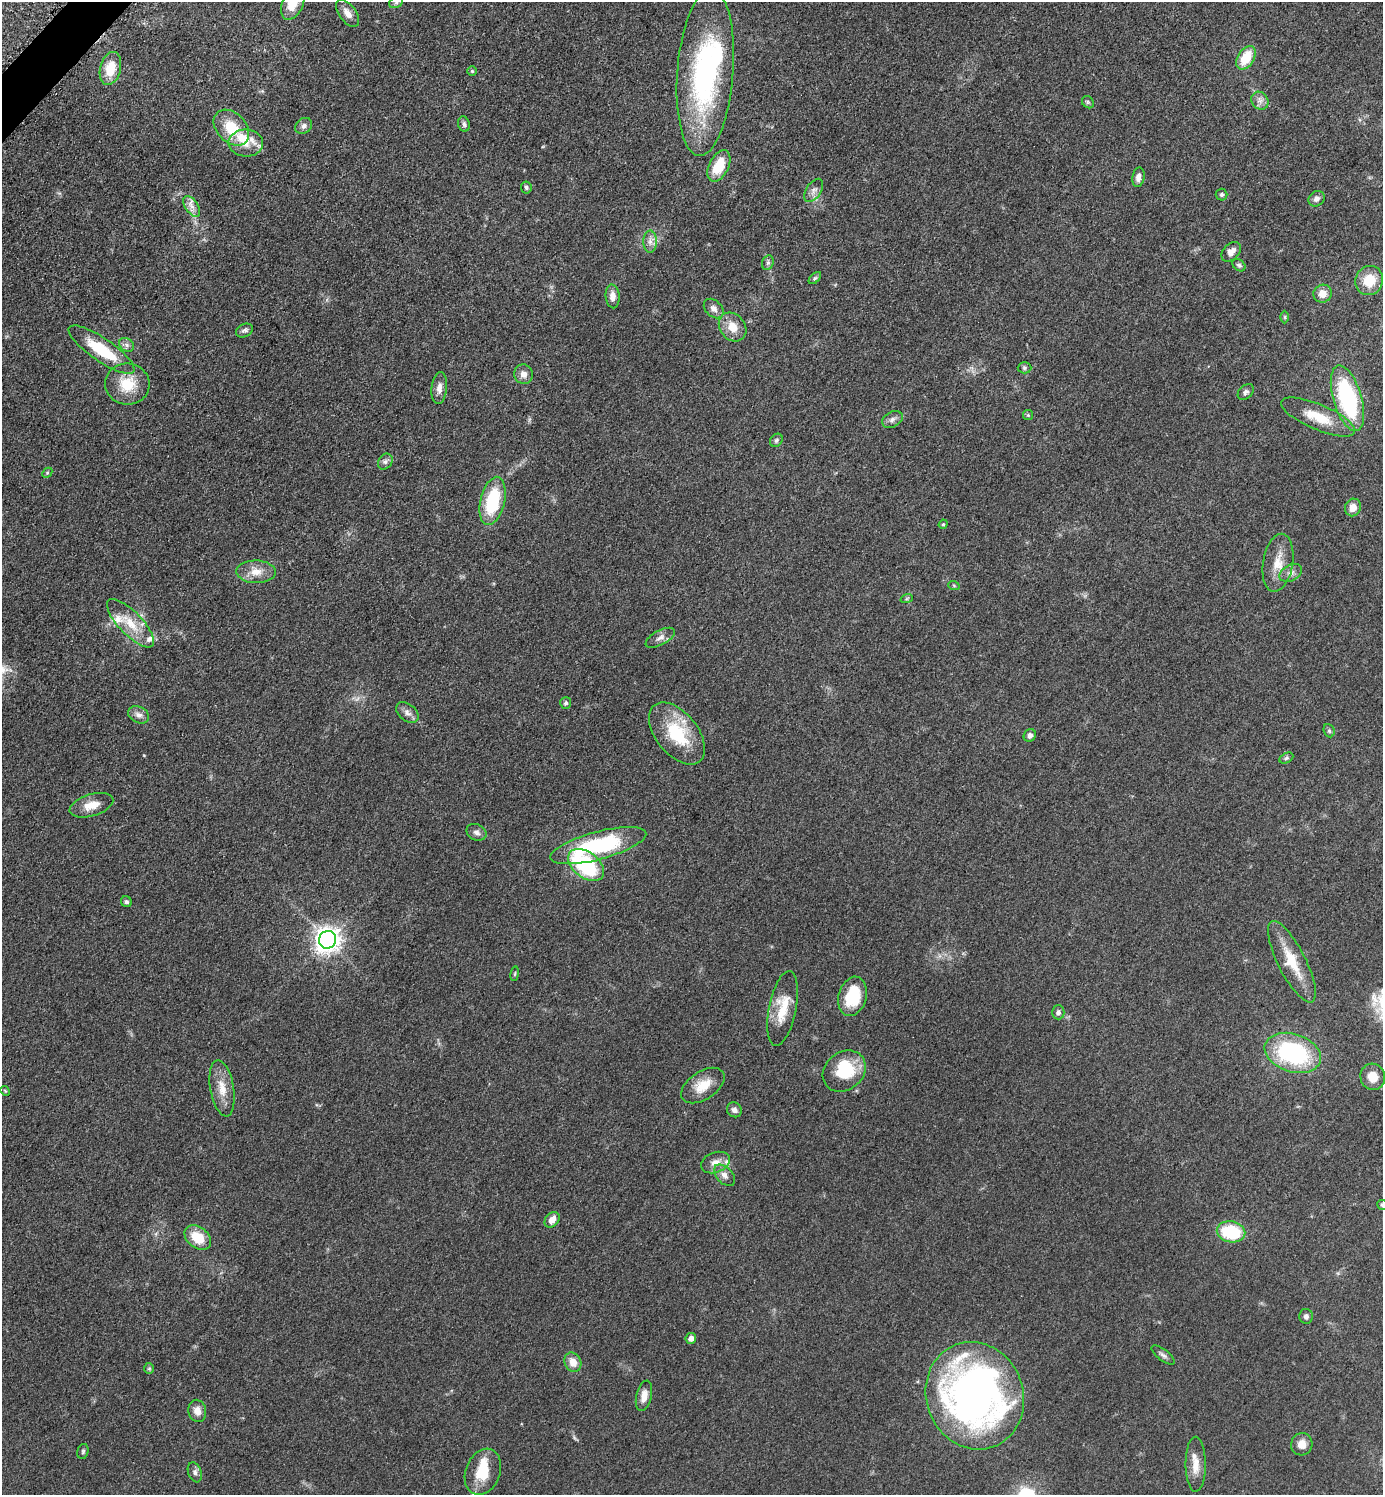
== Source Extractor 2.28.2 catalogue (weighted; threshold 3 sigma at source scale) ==
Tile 11 of 4 x 4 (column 3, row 3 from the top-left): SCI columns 2973-4353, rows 1513-3005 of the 6048 x 6047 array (HDU 1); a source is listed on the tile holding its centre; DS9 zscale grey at full resolution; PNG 1385 x 1497 px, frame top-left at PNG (2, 2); each listed source drawn as its Kron ellipse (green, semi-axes under 4 px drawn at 4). Shown black and unused: <1% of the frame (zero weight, under 3 of 5 exposures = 4% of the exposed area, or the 3 px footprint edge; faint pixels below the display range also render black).
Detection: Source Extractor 2.28.2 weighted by HDU 2 'WHT'; one run over the whole footprint, this tile lists its part. Background 0.0497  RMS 0.0054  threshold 0.0244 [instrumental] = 3 sigma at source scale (4.5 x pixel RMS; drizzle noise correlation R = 1.50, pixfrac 1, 0.05/0.05 arcsec/px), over >= 5 px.
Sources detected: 108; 1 too faint to see at this stretch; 2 inside a brighter object's white glare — neither listed nor drawn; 5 inside a brighter listed object's ellipse — not listed separately; the other 100 listed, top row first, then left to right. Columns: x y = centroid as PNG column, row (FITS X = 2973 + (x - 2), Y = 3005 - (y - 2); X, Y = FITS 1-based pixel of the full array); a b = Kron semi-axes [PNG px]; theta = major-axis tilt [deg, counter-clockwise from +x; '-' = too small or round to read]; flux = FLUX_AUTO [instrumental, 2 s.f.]
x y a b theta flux
396 2 7 5 30 1.2
293 3 17 10 69 13
347 13 15 8 -55 4.7
1246 58 13 8 59 14
110 68 17 10 76 12
472 71 4 4 - 0.76
705 72 84 28 86 100
1260 101 9 8 - 2.7
1088 102 6 5 - 0.95
464 124 8 6 -73 1.5
304 126 9 7 38 2.1
231 128 20 14 -46 16
246 143 17 13 -3 8.2
719 166 17 9 63 16
1138 177 10 6 79 3.2
526 187 6 5 - 1.3
814 190 13 7 58 2.9
1222 195 6 6 - 1.1
1316 199 8 7 - 2.5
192 206 12 6 -55 3.3
650 242 11 7 -90 2.9
1231 252 11 8 47 3.4
768 263 7 5 69 1.2
1239 265 7 5 -44 1.2
815 278 7 4 44 1.1
1369 280 15 13 61 13
1323 294 9 9 - 5.4
613 296 12 7 -85 4
714 309 11 8 -44 2.9
1285 317 6 4 -90 0.79
733 327 15 12 -51 7.9
244 330 9 6 28 1.6
127 345 8 6 -37 1.9
102 350 39 11 -35 25
1024 368 7 5 -1 1.1
524 374 10 9 - 3.7
127 384 22 20 -6 15
439 388 16 7 84 3.8
1246 392 9 6 44 1.6
1347 398 34 14 -73 68
1028 415 5 5 - 0.66
1318 417 40 12 -23 16
892 419 11 7 30 2.4
776 440 7 5 53 1.1
385 462 8 6 57 1.8
47 473 6 4 46 0.72
493 501 24 12 77 32
1353 507 9 8 - 4.9
943 524 5 4 - 0.71
1278 563 29 15 80 11
256 572 20 11 -1 7.1
1291 573 12 8 28 3.1
954 586 6 3 -20 0.58
907 598 6 4 19 0.78
130 623 31 11 -46 13
660 638 16 7 29 2.7
566 703 6 5 - 1.3
407 713 13 8 -40 2.9
139 715 11 8 -26 3
1329 731 7 5 -68 0.98
677 733 36 21 -51 30
1030 735 6 6 - 2
1286 758 7 5 27 1.1
91 805 22 11 17 7.7
476 832 10 8 -25 2.1
598 846 49 14 15 57
586 865 20 13 -37 46
126 902 6 5 - 1.1
327 940 9 8 - 490
1292 962 45 14 -63 18
515 974 7 3 81 0.62
853 996 20 14 74 19
783 1008 38 13 79 15
1058 1012 7 6 - 1.6
1293 1053 29 19 -18 69
844 1071 23 19 39 23
1373 1077 13 12 - 7.1
703 1085 24 14 33 10
222 1088 28 11 -80 9.2
5 1091 5 4 - 0.58
734 1110 8 7 - 2.2
715 1162 15 10 21 4.8
724 1175 13 8 -47 3.3
1382 1205 5 4 - 0.94
552 1220 9 6 49 4.2
1231 1232 14 10 -11 32
198 1238 15 10 -38 13
1306 1316 7 6 - 1.7
691 1338 5 5 - 3
1163 1355 14 5 -37 1.9
573 1362 10 8 -64 5.6
149 1368 5 5 - 0.84
644 1396 15 7 76 5
975 1396 54 48 -70 290
197 1411 11 9 -78 4.4
1302 1444 11 10 - 4.8
83 1451 7 5 75 1
1196 1464 27 10 -90 7.8
195 1472 10 6 -71 1.8
483 1472 24 17 69 16
Isophote crosses this tile's border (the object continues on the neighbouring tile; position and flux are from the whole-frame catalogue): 3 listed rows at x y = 396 2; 293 3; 1382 1205